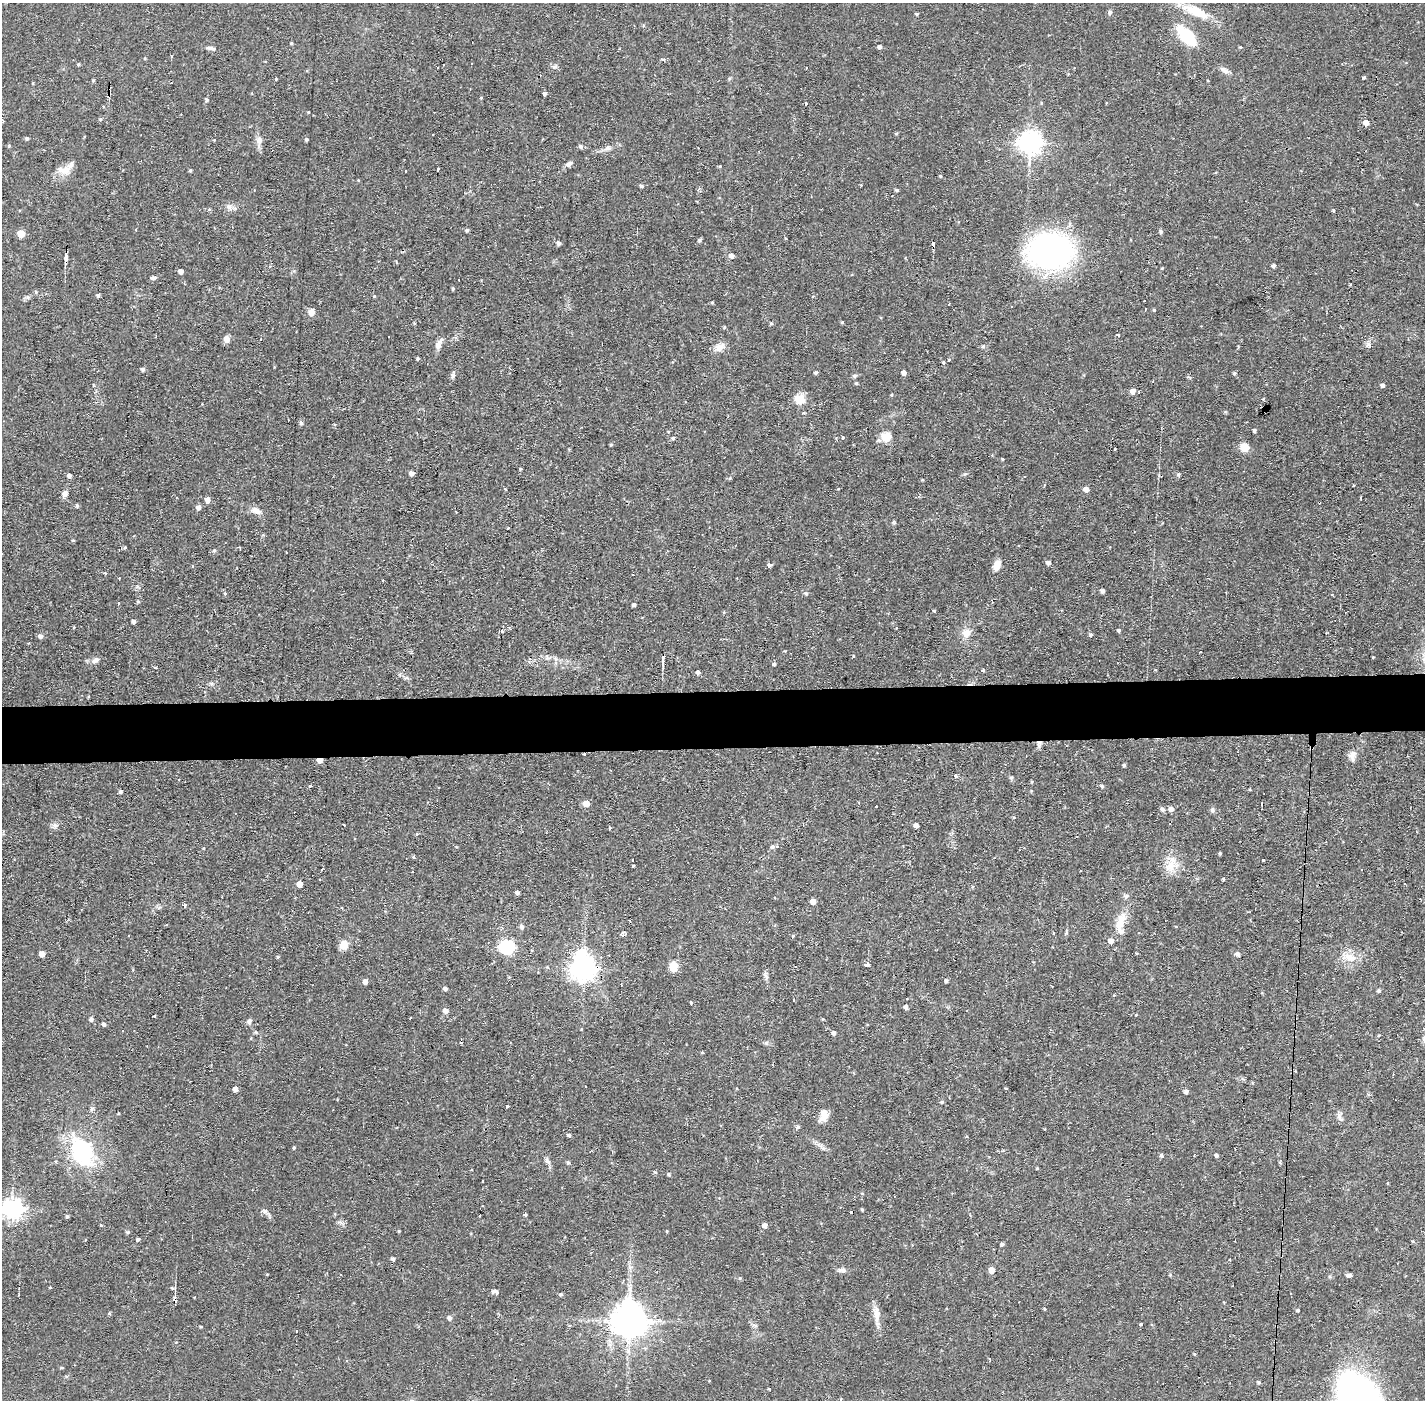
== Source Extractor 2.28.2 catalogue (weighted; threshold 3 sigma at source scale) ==
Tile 5 of 3 x 3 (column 2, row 2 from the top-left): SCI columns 1423-2845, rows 1451-2848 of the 4267 x 4299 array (HDU 1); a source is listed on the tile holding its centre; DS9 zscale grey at full resolution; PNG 1427 x 1402 px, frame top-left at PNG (2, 3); no overlay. Shown black and unused: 4% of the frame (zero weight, under 2 of 3 exposures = <1% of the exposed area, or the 3 px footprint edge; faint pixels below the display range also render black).
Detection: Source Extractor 2.28.2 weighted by HDU 2 'WHT'; one run over the whole footprint, this tile lists its part. Background 0.0567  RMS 0.0058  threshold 0.0261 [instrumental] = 3 sigma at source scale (4.5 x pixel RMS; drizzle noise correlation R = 1.50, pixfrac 1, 0.05/0.05 arcsec/px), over >= 5 px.
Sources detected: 277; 1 inside a brighter object's white glare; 15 cosmic-ray / hot-pixel residue — not listed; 4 inside a brighter listed object's ellipse — not listed separately; the other 257 listed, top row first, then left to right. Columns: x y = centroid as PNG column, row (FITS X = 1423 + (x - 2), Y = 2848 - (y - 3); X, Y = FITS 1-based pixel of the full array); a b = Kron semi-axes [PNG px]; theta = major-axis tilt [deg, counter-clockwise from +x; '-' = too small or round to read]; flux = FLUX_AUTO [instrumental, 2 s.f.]
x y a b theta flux
1110 12 7 5 76 1.2
1196 12 38 12 -24 15
917 14 3 3 - 0.78
1186 36 24 11 -44 25
291 43 4 3 - 0.6
880 47 4 4 - 1.5
1240 47 4 3 - 0.54
211 48 11 4 -10 1.7
663 59 5 3 - 0.73
79 64 4 4 - 0.61
554 67 7 5 17 1.2
1224 70 14 6 -34 2.5
1364 77 4 3 - 8.3
93 80 4 3 - 0.71
33 83 4 3 - 0.51
109 93 9 3 86 1.6
545 93 4 4 - 1.6
207 100 5 4 - 0.84
806 103 4 3 - 0.76
308 112 3 2 - 0.51
100 119 5 4 - 0.59
1366 123 5 4 - 4.1
896 133 5 3 - 0.57
432 134 2 2 - 0.64
27 138 4 4 - 1
307 139 4 4 - 0.86
214 140 3 3 - 0.49
259 140 9 8 - 2.7
1030 142 8 8 - 430
581 146 6 5 - 1
608 148 8 6 0 1.8
569 164 8 5 35 2
720 166 4 3 - 0.49
438 169 3 3 - 1.7
64 170 20 9 5 6
190 170 4 3 - 0.74
405 171 3 3 - 1.5
940 176 3 3 - 0.71
641 186 5 4 - 1
896 190 4 3 - 0.91
229 207 12 4 -50 1.7
1333 210 4 4 - 0.56
136 229 3 2 - 0.63
467 230 4 4 - 1.1
1161 231 6 5 - 0.92
21 234 5 5 - 13
700 240 5 4 - 1
559 243 5 4 - 1.7
933 244 4 4 - 3.4
1050 252 36 27 6 220
732 256 5 5 - 2.5
66 257 9 3 89 13
1273 266 4 4 - 1.4
181 271 4 4 - 2.4
153 278 6 4 8 1.9
453 288 4 3 - 0.74
36 292 5 4 - 0.77
98 295 5 4 - 1.2
374 296 4 3 - 0.52
712 302 4 3 - 0.61
949 304 3 2 - 0.77
1145 309 3 2 - 0.51
1154 310 4 3 - 0.55
311 312 8 7 - 3.2
842 322 4 3 - 0.54
414 323 5 3 - 0.52
771 323 4 4 - 0.66
724 327 4 4 - 0.64
1117 335 4 3 - 1.1
227 339 6 5 - 4.7
438 345 13 7 68 3.1
1369 345 7 6 - 1.9
983 346 6 4 19 0.83
719 347 18 9 26 4
417 358 3 3 - 0.83
944 362 4 4 - 1.4
143 369 4 4 - 1.7
815 373 4 4 - 0.99
904 373 4 4 - 2.4
1234 373 5 4 - 0.98
452 376 8 5 81 1.5
856 383 4 4 - 0.71
1383 385 4 4 - 1.7
1133 391 5 5 - 3.4
800 399 12 11 - 7.6
301 423 5 5 - 0.92
1254 430 4 4 - 1.2
843 437 3 3 - 1
886 437 10 10 - 7.7
673 438 4 4 - 0.95
611 444 5 3 - 0.63
1244 447 9 8 - 7
1115 449 3 3 - 0.81
1002 459 3 3 - 0.52
411 473 4 4 - 2.6
1178 474 5 4 - 0.98
69 476 4 4 - 2.2
730 478 5 3 - 0.59
922 480 4 3 - 0.51
505 489 4 3 - 0.46
838 489 4 2 - 0.41
1086 489 5 5 - 3.1
65 494 9 6 74 2.6
207 500 5 5 - 3.1
77 506 5 4 - 0.91
198 507 5 5 - 2.3
256 510 13 8 -33 3.7
507 528 3 3 - 2.7
73 540 5 3 - 0.53
125 547 5 4 - 0.76
1048 563 5 4 - 2.1
769 565 4 4 - 4
997 565 11 7 65 5.6
105 573 4 4 - 0.47
383 581 3 3 - 1.2
1103 591 5 4 - 1.4
225 593 4 4 - 0.7
806 594 5 4 - 0.85
138 602 4 4 - 0.75
118 603 3 2 - 1.1
634 605 4 3 - 1.2
934 611 4 3 - 0.61
133 621 4 3 - 1.7
74 627 4 3 - 0.45
1119 630 4 4 - 1.2
502 631 3 3 - 3.5
966 633 12 11 - 5.1
1090 635 5 4 - 1
40 636 6 5 - 2
853 656 4 3 - 0.54
1373 657 3 2 - 0.55
556 659 7 4 -88 1.2
663 659 13 3 88 2.1
96 660 12 6 35 2.2
774 664 4 3 - 2.3
983 670 4 4 - 0.76
698 672 5 4 - 1.4
406 678 7 4 18 0.93
1039 744 10 6 79 2.1
1353 754 14 9 36 3.5
320 760 4 4 - 5.3
1124 765 4 4 - 0.8
955 776 3 3 - 1.7
1011 778 6 4 1 0.76
1031 782 5 3 - 0.58
1102 786 6 4 -30 0.86
1031 791 5 3 - 0.44
120 792 4 3 - 1.1
586 803 5 5 - 5.5
1262 804 3 3 - 2
1162 809 6 5 - 1.6
1171 809 6 6 - 2.6
1212 810 6 6 - 1.3
1014 817 4 3 - 0.5
916 825 4 4 - 2.2
55 826 9 7 -1 1.9
609 828 4 3 - 1.6
416 834 3 3 - 0.99
772 847 6 5 - 1.2
203 848 3 3 - 0.48
1220 853 3 3 - 0.76
413 857 4 4 - 0.82
633 860 3 2 - 0.38
1263 860 3 3 - 1.6
1172 864 27 10 75 8.8
634 866 3 2 - 0.92
1223 879 3 3 - 0.76
320 880 3 2 - 0.49
299 884 5 4 - 4.9
517 893 5 4 - 1.2
813 901 5 5 - 3.7
184 905 3 3 - 2
1120 924 35 11 71 11
167 925 3 2 - 0.46
522 927 7 5 -60 1.2
623 933 4 4 - 2.6
1054 933 3 2 - 0.93
129 936 2 2 - 0.63
793 936 4 3 - 0.67
344 945 10 9 - 5.7
507 947 7 6 - 110
42 954 5 4 - 4.7
1237 954 6 5 - 1.5
278 957 4 4 - 0.65
1350 957 20 10 -22 7.3
867 964 6 3 1 7.5
673 966 10 8 84 7.3
584 968 8 8 - 560
766 976 15 5 -80 1.9
946 981 4 4 - 1.1
365 982 5 4 - 2.9
445 989 4 4 - 1.6
1379 991 5 4 - 1
1114 995 4 3 - 0.43
793 1000 3 2 - 0.62
691 1002 4 3 - 0.54
906 1007 4 4 - 2.3
446 1011 5 5 - 2.5
1136 1015 4 3 - 0.43
154 1016 4 2 - 1.1
410 1018 3 2 - 0.53
91 1019 5 5 - 1.7
822 1019 4 3 - 0.46
249 1021 7 6 - 1.4
104 1024 5 4 - 1.6
833 1033 5 4 - 1.8
1379 1035 4 3 - 0.48
702 1052 5 3 - 0.55
235 1089 4 4 - 2.6
1186 1091 4 4 - 1.9
942 1102 5 4 - 0.77
506 1106 3 3 - 2.1
824 1115 16 10 79 5
1340 1118 12 5 -72 1.9
798 1127 5 4 - 1.1
569 1135 4 3 - 1.1
294 1148 4 3 - 0.66
82 1152 40 25 -63 50
1216 1155 4 3 - 1.2
1161 1156 5 5 - 1.1
547 1161 13 5 -53 1.8
568 1163 5 4 - 0.9
1037 1168 3 3 - 0.45
655 1172 5 4 - 0.64
669 1174 5 4 - 0.7
862 1194 5 3 - 0.48
12 1209 8 7 - 310
862 1209 4 3 - 0.64
265 1211 8 4 -45 1.5
524 1215 4 3 - 1.5
67 1216 5 4 - 0.71
765 1225 5 5 - 2.5
399 1231 4 3 - 0.55
667 1231 4 3 - 0.48
138 1239 4 3 - 1.1
1002 1244 4 3 - 1.1
393 1259 4 3 - 1.3
1230 1260 3 3 - 1.1
842 1270 13 5 -2 2
991 1270 5 5 - 6
1349 1275 7 5 -3 1.3
50 1287 4 3 - 0.45
496 1292 5 3 - 9.8
561 1294 4 4 - 0.92
175 1299 9 5 -88 2.1
1044 1309 5 3 - 0.51
1298 1310 4 4 - 0.88
109 1313 3 3 - 2.5
877 1315 28 7 -84 5.9
449 1318 5 5 - 1.7
629 1320 10 10 - 1300
1140 1324 3 3 - 1.6
201 1327 3 3 - 0.53
1194 1354 4 4 - 0.6
990 1359 3 3 - 0.79
1259 1382 4 4 - 0.82
769 1389 3 2 - 0.57
Overlapping masked pixels (flux is a lower limit): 7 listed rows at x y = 109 93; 66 257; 663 659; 1039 744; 320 760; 584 968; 175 1299
Isophote crosses this tile's border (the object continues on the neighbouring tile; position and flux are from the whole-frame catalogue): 2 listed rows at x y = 1186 36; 12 1209
Unlisted compact peaks at least as high as the median listed source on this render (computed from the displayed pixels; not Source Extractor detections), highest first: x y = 854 376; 214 550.